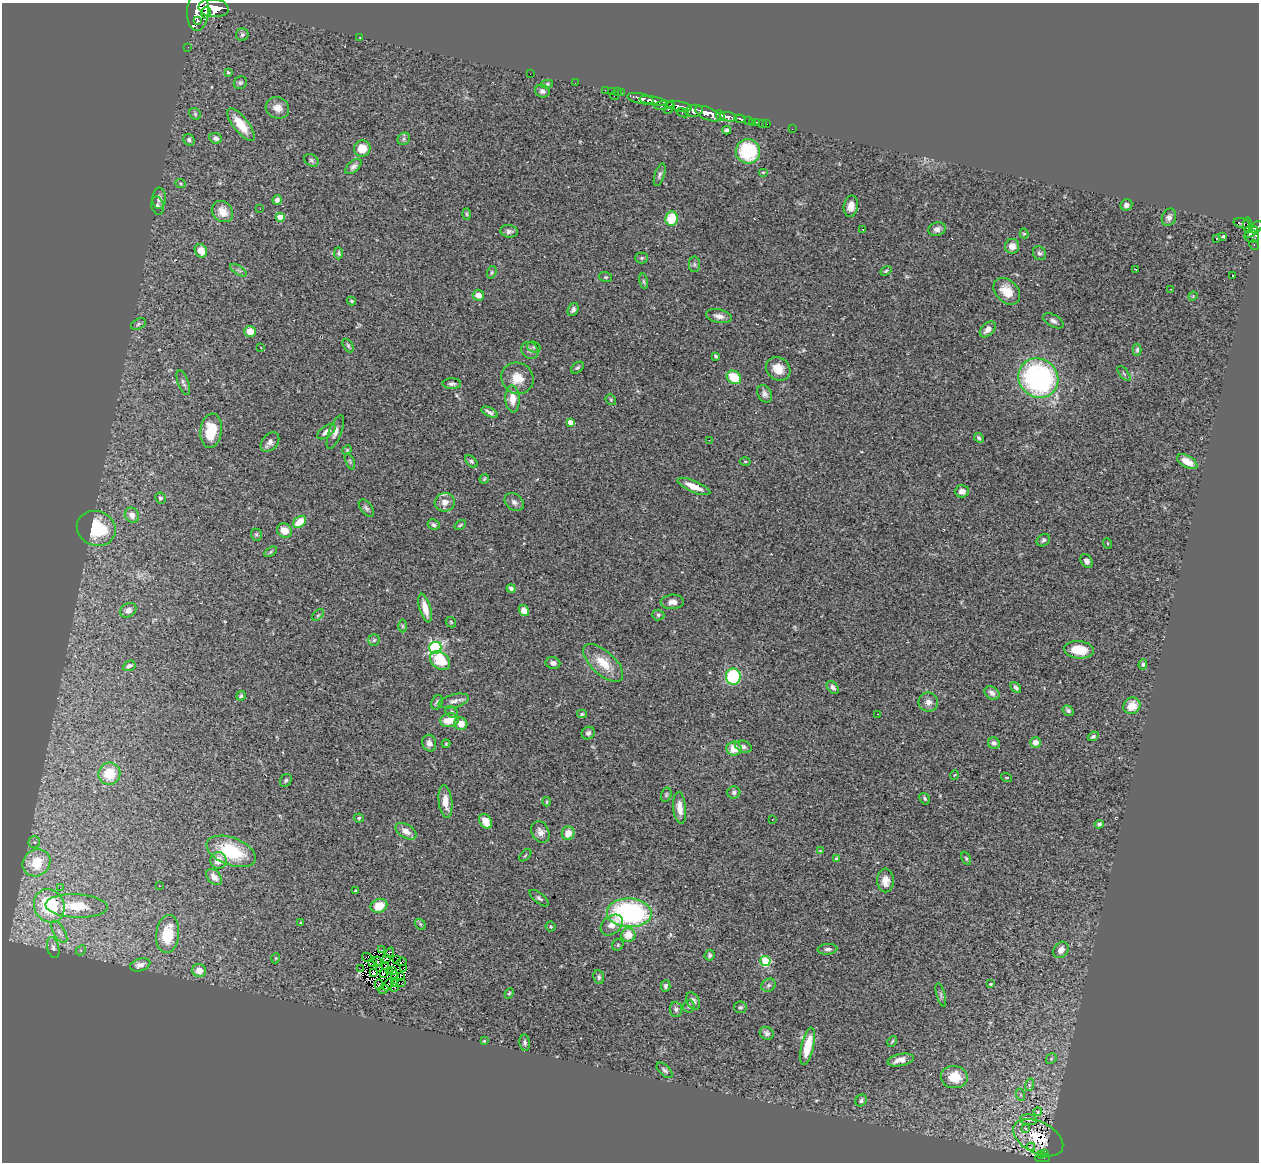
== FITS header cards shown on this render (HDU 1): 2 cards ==
NAXIS1  =                 1257
NAXIS2  =                 1160

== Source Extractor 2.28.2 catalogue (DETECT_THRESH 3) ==
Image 1257 x 1160 px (HDU 1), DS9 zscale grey, 1 PNG px = 1 image px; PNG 1261 x 1164 px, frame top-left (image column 1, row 1160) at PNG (2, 3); each listed source drawn as its Kron ellipse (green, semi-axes under 4 px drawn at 4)
Background 0.551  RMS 0.065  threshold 0.194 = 3 sigma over >= 5 px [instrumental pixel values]
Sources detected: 291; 1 with non-positive FLUX_AUTO (blend fragments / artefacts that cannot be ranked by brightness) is neither listed nor drawn; the other 290 listed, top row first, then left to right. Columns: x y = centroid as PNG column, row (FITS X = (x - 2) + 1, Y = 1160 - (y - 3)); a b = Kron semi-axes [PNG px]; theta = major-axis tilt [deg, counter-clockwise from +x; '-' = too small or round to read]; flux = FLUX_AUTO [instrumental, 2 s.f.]
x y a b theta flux
214 8 15 9 -5 2100
198 11 20 10 86 2600
206 13 6 4 75 630
197 21 4 4 - 180
242 35 6 6 - 9.9
359 37 3 2 - 5.6
188 47 2 2 - 5.5
228 72 4 4 - 6
530 74 2 2 - 54
240 83 7 6 - 9.2
575 83 2 2 - 2.7
547 84 6 4 11 6.8
605 90 2 2 - 8.6
542 91 7 6 - 14
611 91 2 2 - 2.3
617 92 2 2 - 4.2
621 93 3 2 - 14
615 96 4 2 - 45
640 99 13 5 -12 830
653 101 13 4 -9 810
664 105 10 3 8 250
679 106 13 5 -9 570
669 107 7 3 61 250
277 108 12 10 -24 36
694 111 9 6 7 480
683 113 6 3 -22 95
195 114 6 5 - 6.9
708 114 13 6 -23 1100
720 115 5 4 - 490
728 117 9 4 -11 660
740 119 5 4 - 130
748 121 4 3 - 51
757 122 3 3 - 28
752 123 3 2 - 4.6
762 123 2 2 - 5.1
767 124 2 2 - 6.9
241 125 20 7 -52 87
792 129 2 2 - 6.5
727 130 4 4 - 12
216 138 6 5 - 14
404 139 7 5 48 10
189 140 6 5 - 13
362 148 8 8 - 74
748 151 12 12 - 240
311 160 7 6 - 9.1
353 167 10 5 41 16
763 172 5 3 - 4.4
660 175 12 4 72 12
181 184 5 3 - 4.4
159 198 10 7 87 18
277 200 5 4 - 13
1126 205 6 5 - 17
158 206 9 6 -76 11
851 206 11 7 79 35
260 209 2 2 - 13
222 212 11 9 -44 55
466 214 6 4 -88 5.6
280 217 4 4 - 51
1169 217 9 7 68 18
672 219 7 6 - 130
1242 223 8 5 -15 130
1247 225 8 3 90 180
1256 227 7 5 40 280
863 229 3 2 - 13
937 229 9 6 18 18
509 231 9 6 -7 14
1252 232 7 3 35 200
1024 234 5 4 - 6.5
1252 236 7 6 - 250
1223 237 4 3 - 17
1216 239 3 3 - 8.9
1254 245 5 2 - 12
1012 246 7 7 - 35
201 251 7 6 - 50
338 253 6 4 -89 6.6
1039 253 7 6 - 11
642 258 6 5 - 6.7
694 264 8 5 89 8.4
1136 269 3 2 - 5.1
239 270 9 4 -31 11
886 271 6 3 32 6.3
492 272 6 4 73 6.6
1233 276 2 2 - 3.4
606 277 6 5 - 7.1
644 281 8 4 -81 6.9
1171 289 2 2 - 3
1007 291 15 11 -45 73
478 295 6 5 - 30
1193 296 5 4 - 4.3
352 301 4 3 - 5.9
573 310 7 5 61 15
719 316 13 6 -12 26
1053 321 11 6 -29 15
138 324 8 5 28 9.4
988 329 9 6 45 26
250 331 6 5 - 61
348 345 7 4 -63 7.5
260 347 2 2 - 3.4
534 347 7 5 -19 7.6
530 350 9 7 -42 17
1137 350 6 4 88 9.1
716 356 4 3 - 6.7
578 368 7 5 38 7.8
778 369 13 11 -40 59
1124 374 9 3 -50 6.6
734 377 8 6 -35 100
517 378 16 15 - 63
1038 378 20 19 - 960
183 383 13 5 -70 14
452 384 9 5 1 12
765 394 9 6 -59 16
512 399 13 7 -87 49
611 400 6 4 -49 5.8
489 412 9 4 -27 15
570 422 4 4 - 30
211 431 17 10 83 120
326 432 10 5 36 25
335 432 18 6 69 24
979 438 5 4 - 8.9
709 440 2 2 - 2.8
270 442 11 7 47 20
347 450 5 4 - 4.7
350 461 9 4 -68 8.2
471 461 7 4 -45 7.8
745 461 5 3 - 4.5
1187 462 11 6 -30 50
484 479 5 3 - 5.4
694 486 18 5 -23 56
962 491 7 6 - 19
160 498 6 5 - 9.9
445 502 10 9 - 35
514 502 10 8 -36 18
366 508 10 5 -51 11
132 515 8 7 - 33
300 522 7 5 40 85
434 525 6 5 - 11
460 525 6 3 36 5.4
96 528 20 17 -21 260
284 530 8 7 - 52
256 535 6 5 - 7
1043 540 7 5 35 9.6
1107 543 5 3 - 3.7
270 552 7 4 32 6.9
1087 561 7 5 -57 16
511 588 5 4 - 12
672 602 11 7 3 29
425 608 15 5 -74 55
128 610 9 6 34 21
524 611 6 5 - 44
318 615 7 4 44 7.2
658 615 6 5 - 8.1
451 622 6 4 -47 5
402 626 6 4 -89 6.2
374 640 6 5 - 7.3
435 648 6 6 - 720
1079 650 15 8 -6 91
440 660 11 8 -38 140
553 663 7 6 - 18
603 663 25 11 -42 95
1143 664 5 4 - 8.4
129 666 6 5 - 18
733 677 8 7 - 330
833 687 7 5 -47 16
1016 688 6 4 -49 12
992 693 8 6 -36 21
241 696 5 4 - 7.2
454 701 15 6 13 21
437 702 8 5 68 8.9
928 702 10 9 - 28
1132 706 9 8 - 55
1068 711 6 4 -32 11
451 712 7 5 -43 8.7
582 714 5 4 - 5.5
877 714 2 2 - 2.1
449 720 9 7 8 79
461 724 6 6 - 37
588 733 7 6 - 12
1093 736 6 4 31 9.1
1035 742 5 5 - 30
429 743 8 7 - 19
994 743 6 5 - 12
446 744 4 4 - 3.7
743 747 8 5 -20 12
734 749 7 7 - 75
109 774 11 11 - 120
954 775 5 3 - 3.2
1006 777 6 2 -19 3.5
286 780 7 5 57 8.1
734 792 6 6 - 11
666 795 7 5 75 7.1
925 799 6 4 -59 7.2
445 801 16 6 -84 45
547 802 4 3 - 5.2
680 808 16 6 -84 45
359 818 5 4 - 7.4
772 819 2 2 - 2.8
486 821 8 5 -58 42
1099 824 5 3 - 9.5
406 831 11 7 -32 31
540 832 11 8 -62 24
568 833 7 6 - 50
34 842 6 6 - 9.9
231 851 26 13 -21 210
820 851 4 4 - 4.5
525 855 7 3 45 4.6
836 858 4 3 - 5.5
966 858 7 4 -64 6.1
218 860 8 8 - 52
36 863 14 13 - 160
214 877 9 6 -46 26
885 880 12 8 -90 43
159 886 3 2 - 4.7
60 888 2 2 - 23
355 891 3 2 - 3.7
539 898 11 5 -38 11
49 906 17 15 -64 380
77 906 31 11 -3 140
379 906 8 6 23 81
629 913 22 14 -3 720
301 923 3 3 - 4
420 924 6 4 -46 8.1
612 925 12 9 39 34
551 927 5 5 - 5.7
59 932 12 5 -60 21
168 934 19 11 83 130
628 935 7 7 - 63
618 945 6 5 - 6.6
53 948 11 6 -76 14
827 949 10 5 6 14
81 950 5 4 - 6.5
381 950 3 2 - 2.8
1061 950 9 7 55 36
389 953 6 3 55 6.7
710 955 5 5 - 9.5
367 957 5 2 - 3.4
276 958 5 3 - 3.5
386 959 2 2 - 1.5
397 960 3 2 - 3.6
765 961 5 5 - 260
373 962 2 2 - 3.3
377 962 5 2 - 3.7
402 962 5 2 - 5.2
140 965 10 6 17 24
385 966 3 2 - 5.2
379 968 3 2 - 4.5
404 968 4 2 - 4.3
361 969 2 2 - 4.7
393 970 4 2 - 0.28
199 971 7 6 - 44
389 971 3 2 - 8.2
374 973 3 2 - 2.1
383 973 3 2 - 4.4
394 974 4 2 - 7
400 976 4 2 - 3.3
599 977 7 5 -80 9.6
394 983 4 2 - 0.56
402 983 3 2 - 3.3
379 984 5 3 - 0.98
991 984 3 3 - 13
388 985 7 3 55 2.5
769 985 7 6 - 13
665 986 6 5 - 11
395 988 3 2 - 4.3
383 989 5 3 - 6.2
509 993 5 4 - 5.4
941 995 12 3 -75 10
693 1001 9 6 -61 18
689 1006 6 5 - 9.6
740 1007 6 5 - 8.3
676 1009 7 6 - 12
767 1033 7 6 - 12
484 1041 4 3 - 3.5
892 1041 6 3 56 5.5
525 1043 8 5 -84 11
808 1046 19 6 77 120
1051 1059 6 4 47 7.5
901 1060 13 6 11 45
665 1070 10 5 -43 11
954 1077 13 11 -4 110
1029 1085 6 4 72 8.8
1021 1095 6 4 -71 6.2
861 1100 6 5 - 9.3
1038 1112 4 3 - 3.4
1029 1120 8 5 -6 12
1026 1128 3 3 - 50
1038 1138 27 15 -27 120
1031 1147 4 2 - 4.5
1044 1153 3 3 - 14
1041 1155 3 3 - 16
1043 1158 7 3 0 72
At the frame edge (FLAGS 8, measured only in part): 2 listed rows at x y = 198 11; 1256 227
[1 non-positive-flux detection neither listed nor drawn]